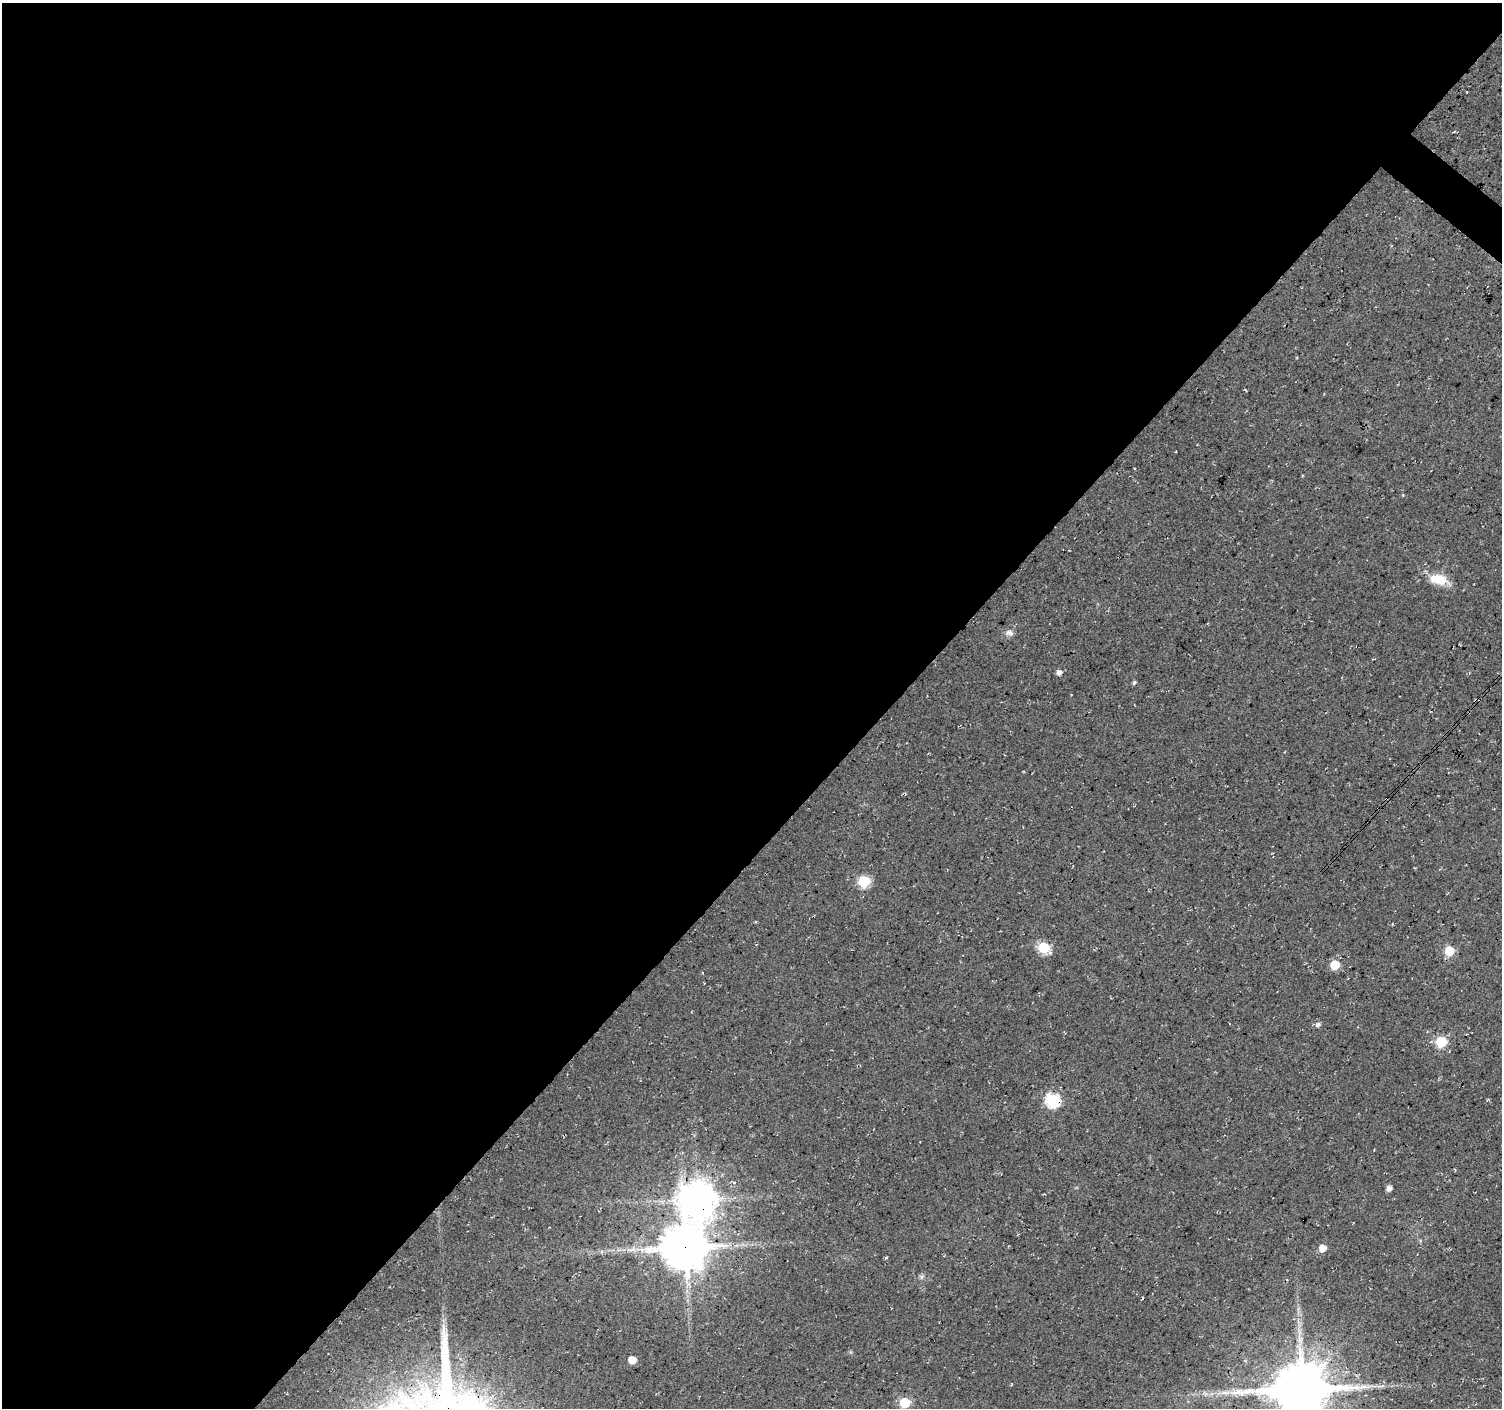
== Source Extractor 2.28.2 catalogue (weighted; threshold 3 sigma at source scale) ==
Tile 5 of 4 x 4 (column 1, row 2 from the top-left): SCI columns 7-1506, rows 3046-4451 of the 6008 x 6025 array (HDU 1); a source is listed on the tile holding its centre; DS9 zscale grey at full resolution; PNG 1504 x 1410 px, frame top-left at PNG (2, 3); no overlay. Shown black and unused: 60% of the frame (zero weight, under 3 of 4 exposures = <1% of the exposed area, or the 3 px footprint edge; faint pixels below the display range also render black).
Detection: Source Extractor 2.28.2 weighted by HDU 2 'WHT'; one run over the whole footprint, this tile lists its part. Background 0.0552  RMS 0.0068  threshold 0.0305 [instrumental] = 3 sigma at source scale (4.5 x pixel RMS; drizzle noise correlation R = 1.50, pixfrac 1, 0.0396/0.0396 arcsec/px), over >= 5 px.
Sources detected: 25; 1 inside a brighter object's white glare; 1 cosmic-ray / hot-pixel residue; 2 long thin detections or spike segments (spike, bleed or trail) — not listed; the other 21 listed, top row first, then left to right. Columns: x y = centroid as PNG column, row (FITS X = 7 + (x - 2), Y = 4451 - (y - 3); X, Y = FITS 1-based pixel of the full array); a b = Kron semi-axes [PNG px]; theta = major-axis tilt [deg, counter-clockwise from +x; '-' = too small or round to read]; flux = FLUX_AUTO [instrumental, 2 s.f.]
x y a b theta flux
1454 131 4 3 - 0.73
1438 579 22 12 -11 14
1009 633 12 7 -16 2.9
1059 672 5 5 - 3.4
1134 683 5 4 - 1.3
864 881 6 6 - 57
1043 947 6 6 - 49
1449 951 6 6 - 32
1334 965 6 5 - 26
1318 1024 6 5 - 2.3
1441 1042 6 6 - 44
1052 1100 7 6 - 100
1389 1188 5 5 - 3.2
697 1199 11 11 - 1500
685 1247 14 13 - 2500
1322 1248 5 5 - 8.4
922 1277 7 4 45 1.4
632 1360 6 5 - 11
1301 1389 16 15 - 3600
1240 1392 25 8 0 12
905 1403 6 6 - 37
Overlapping masked pixels (flux is a lower limit): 4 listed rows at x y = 1052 1100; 697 1199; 685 1247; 1301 1389
Isophote crosses this tile's border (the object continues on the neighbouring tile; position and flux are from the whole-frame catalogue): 1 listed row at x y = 1301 1389